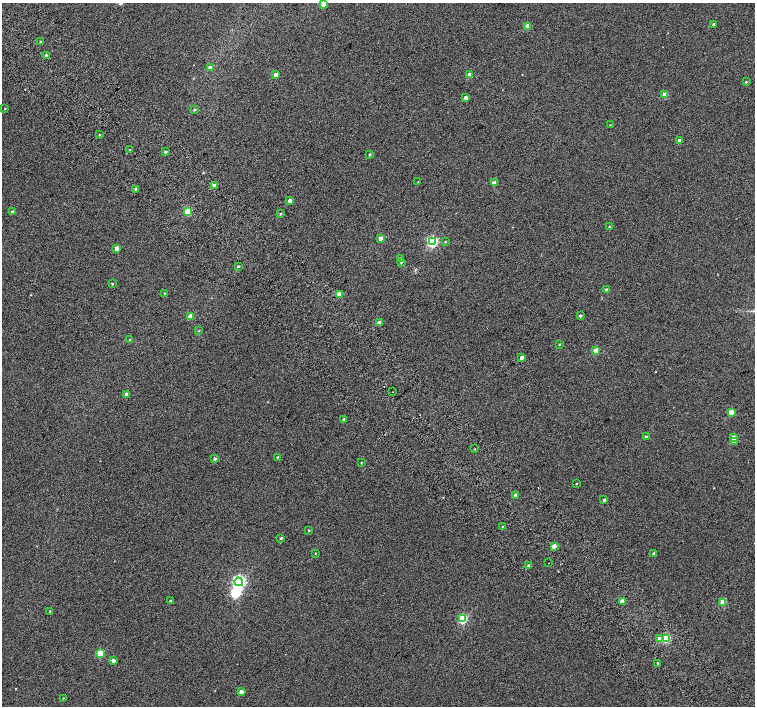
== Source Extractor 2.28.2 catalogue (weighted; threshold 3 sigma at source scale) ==
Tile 11 of 4 x 4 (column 3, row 3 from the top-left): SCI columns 3063-4567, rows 1672-3079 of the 6118 x 6093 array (HDU 1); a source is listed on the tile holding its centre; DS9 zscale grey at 2 x 2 block average (1 PNG px = mean of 2 x 2 image px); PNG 757 x 708 px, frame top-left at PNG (2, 3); each listed source drawn as its Kron ellipse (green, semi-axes under 4 px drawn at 4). Shown black and unused: <1% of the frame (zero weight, under 2 of 3 exposures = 3% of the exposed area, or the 3 px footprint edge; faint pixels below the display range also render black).
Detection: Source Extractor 2.28.2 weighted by HDU 2 'WHT'; one run over the whole footprint, this tile lists its part. Background 0.0524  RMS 0.052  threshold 0.234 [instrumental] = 3 sigma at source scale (4.5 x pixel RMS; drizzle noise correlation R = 1.50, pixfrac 1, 0.0396/0.0396 arcsec/px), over >= 5 px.
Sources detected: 85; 1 inside a brighter object's white glare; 1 cosmic-ray / hot-pixel residue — neither listed nor drawn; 1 inside a brighter listed object's ellipse — not listed separately; the other 82 listed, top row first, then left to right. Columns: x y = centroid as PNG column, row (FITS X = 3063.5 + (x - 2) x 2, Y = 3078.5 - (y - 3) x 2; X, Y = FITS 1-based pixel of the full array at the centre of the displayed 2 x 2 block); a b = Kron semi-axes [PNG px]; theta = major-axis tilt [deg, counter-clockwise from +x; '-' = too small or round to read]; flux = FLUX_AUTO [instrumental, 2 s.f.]
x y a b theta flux
323 4 3 2 - 76
714 24 2 2 - 31
527 26 3 3 - 170
40 42 3 2 - 12
46 56 3 2 - 35
210 67 3 3 - 38
469 74 3 3 - 51
276 75 3 3 - 140
746 82 3 2 - 9.7
665 95 3 3 - 180
466 98 3 2 - 59
5 109 2 2 - 6.3
195 110 2 2 - 9.4
610 125 2 2 - 7.4
99 135 2 2 - 7.2
680 141 2 2 - 67
129 149 2 2 - 50
165 152 3 3 - 18
370 154 3 3 - 12
418 182 2 2 - 4.1
494 183 3 3 - 92
214 185 3 3 - 48
136 189 2 2 - 30
290 201 3 3 - 60
12 212 3 2 - 30
188 212 3 3 - 320
280 214 3 3 - 12
610 227 3 2 - 30
380 238 3 3 - 69
433 242 4 3 - 1400
445 242 2 2 - 7.7
117 248 3 3 - 86
400 259 3 3 - 35
401 262 3 2 - 9.3
238 266 3 2 - 14
112 284 2 2 - 12
607 290 3 2 - 54
164 293 3 3 - 7.3
339 294 3 3 - 82
190 316 3 3 - 140
580 316 3 2 - 18
379 323 3 3 - 71
198 331 2 2 - 5.9
129 340 3 2 - 6.8
560 344 2 2 - 8.5
596 351 3 3 - 200
522 357 3 3 - 54
393 392 2 2 - 5.8
126 394 3 2 - 37
731 412 3 3 - 170
344 420 3 2 - 42
646 437 3 2 - 23
733 437 3 3 - 54
734 441 3 3 - 53
475 449 3 2 - 6.9
277 457 3 2 - 9.9
215 459 3 3 - 19
361 463 3 2 - 7.3
576 483 2 2 - 6.1
515 495 3 2 - 34
604 500 2 2 - 27
503 526 2 2 - 7
309 530 2 2 - 9.7
281 538 3 2 - 13
554 546 3 2 - 99
315 553 2 2 - 5.1
654 553 3 2 - 16
549 563 2 2 - 5.4
528 566 2 2 - 20
239 582 4 4 - 2300
170 601 3 2 - 10
622 601 3 3 - 100
723 602 3 3 - 120
50 611 3 2 - 7.5
463 619 3 3 - 720
666 638 3 3 - 500
660 639 3 3 - 110
100 653 3 3 - 400
113 660 3 3 - 50
658 664 3 2 - 12
241 692 3 3 - 65
63 698 2 2 - 6.5
Isophote crosses this tile's border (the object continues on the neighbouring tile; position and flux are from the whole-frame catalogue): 1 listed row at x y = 323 4